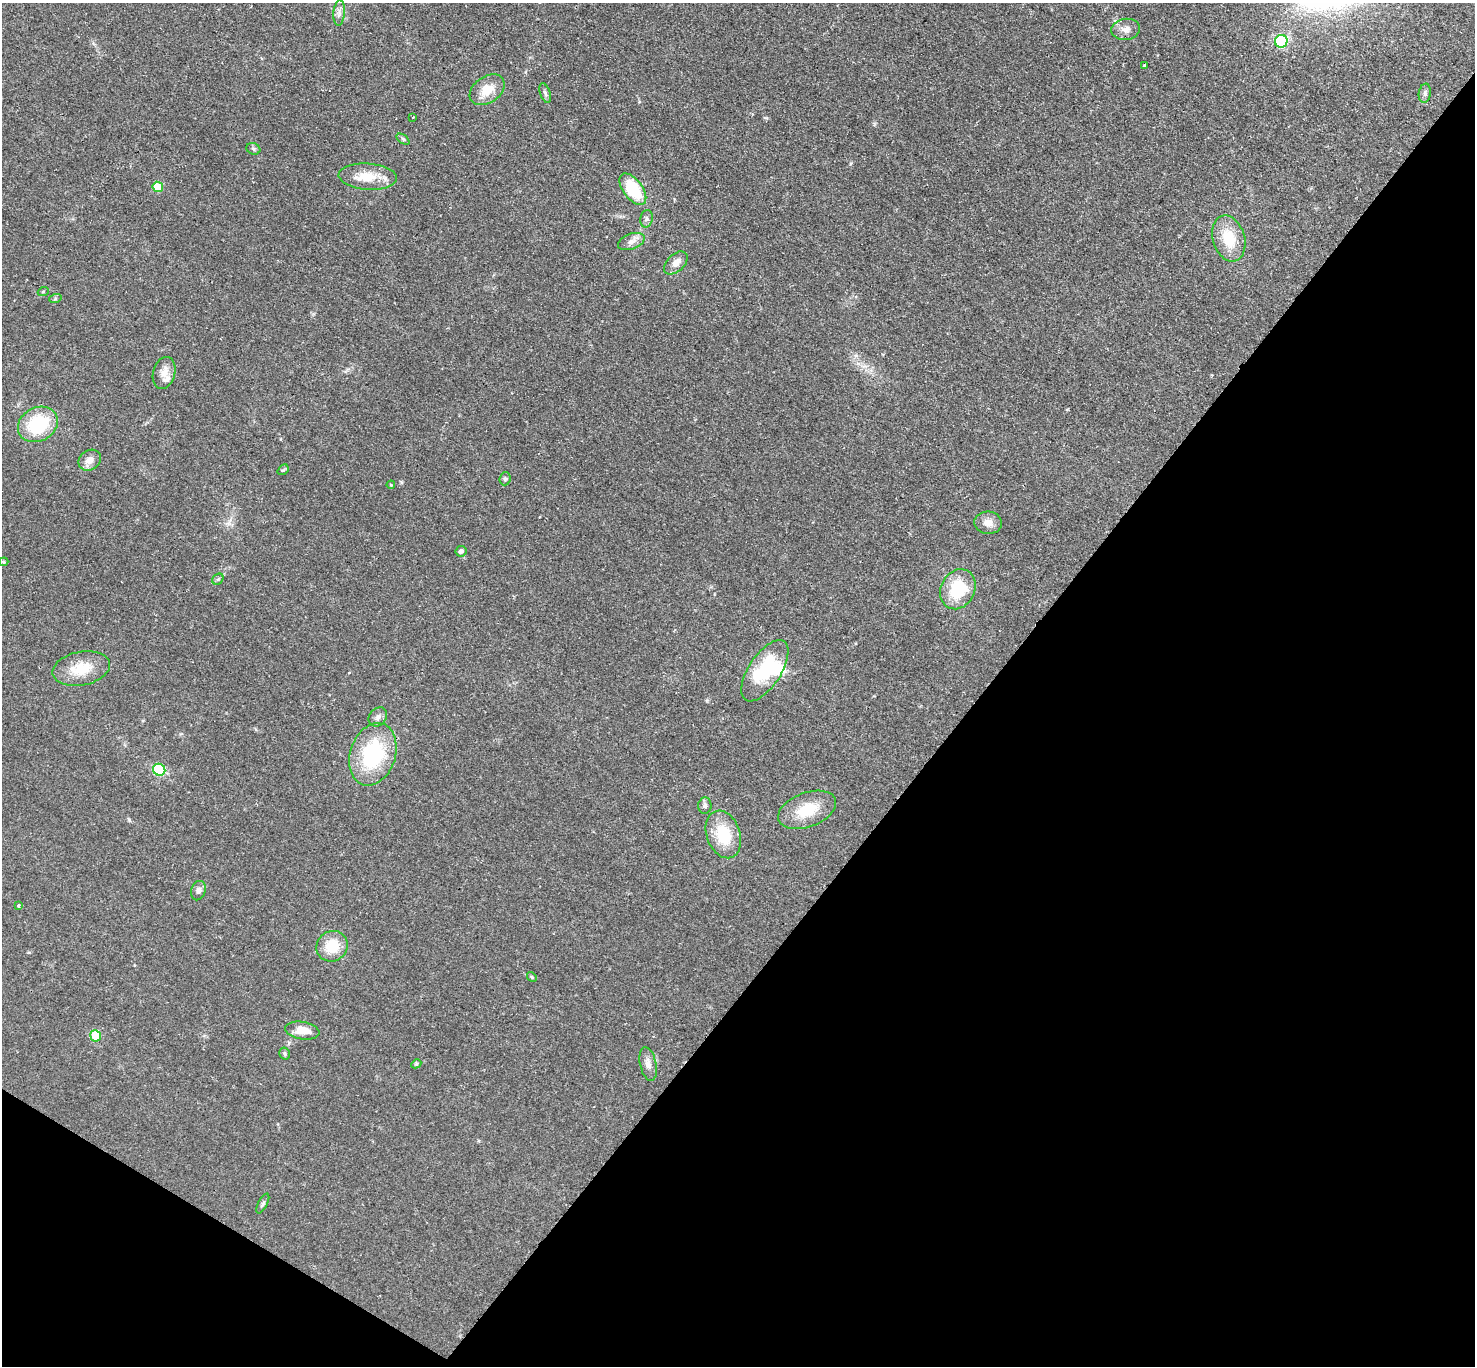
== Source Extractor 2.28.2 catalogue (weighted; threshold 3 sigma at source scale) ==
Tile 15 of 4 x 4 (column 3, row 4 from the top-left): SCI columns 2952-4424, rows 297-1660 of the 5896 x 5902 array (HDU 1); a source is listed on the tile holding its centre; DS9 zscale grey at full resolution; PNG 1477 x 1368 px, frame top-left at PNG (2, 3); each listed source drawn as its Kron ellipse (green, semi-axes under 4 px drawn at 4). Shown black and unused: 36% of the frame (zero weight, under 2 of 3 exposures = <1% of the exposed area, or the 3 px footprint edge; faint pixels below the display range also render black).
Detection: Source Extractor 2.28.2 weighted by HDU 2 'WHT'; one run over the whole footprint, this tile lists its part. Background 0.0585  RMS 0.0048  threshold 0.0215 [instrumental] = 3 sigma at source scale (4.5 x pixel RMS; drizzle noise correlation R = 1.50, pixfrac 1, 0.05/0.05 arcsec/px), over >= 5 px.
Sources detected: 51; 1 inside a brighter object's white glare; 1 cosmic-ray / hot-pixel residue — neither listed nor drawn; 1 inside a brighter listed object's ellipse — not listed separately; the other 48 listed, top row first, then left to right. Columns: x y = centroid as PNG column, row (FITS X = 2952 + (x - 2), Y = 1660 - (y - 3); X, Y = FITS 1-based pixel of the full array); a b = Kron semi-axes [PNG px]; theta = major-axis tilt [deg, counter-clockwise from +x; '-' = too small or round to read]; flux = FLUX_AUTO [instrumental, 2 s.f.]
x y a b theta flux
339 13 13 5 85 2.1
1126 29 14 10 8 3.6
1281 41 6 6 - 62
1145 66 4 3 - 3.2
487 90 19 13 35 8.7
545 93 10 5 -71 1.2
1425 93 9 6 82 1.4
413 117 3 2 - 0.34
403 139 7 3 -36 0.7
253 149 7 5 -22 1
368 177 29 13 -4 11
158 187 5 5 - 16
633 189 18 9 -54 24
646 219 9 6 78 1.3
1229 238 23 16 -73 15
631 241 14 7 20 3.1
676 263 14 8 43 4
43 292 5 3 - 0.51
55 299 6 4 19 0.75
164 373 16 11 74 4.6
38 424 21 17 28 29
90 460 12 10 34 3.7
283 470 6 4 39 0.69
505 479 6 5 - 0.9
391 485 4 3 - 0.42
988 523 14 11 -6 4.2
461 551 5 5 - 1.5
4 562 5 4 - 0.54
218 579 6 5 - 0.79
958 589 21 17 63 24
81 669 29 16 11 14
765 671 35 16 56 32
378 717 10 8 49 2.1
373 754 32 22 72 42
159 770 6 6 - 28
705 805 8 6 84 1.4
807 810 30 17 20 16
723 834 24 16 -70 19
198 891 10 7 72 1.8
18 906 3 3 - 1.2
332 946 16 15 - 13
532 977 5 4 - 0.52
302 1031 17 8 -9 7.1
96 1036 5 5 - 21
285 1054 6 5 - 0.8
416 1064 5 4 - 0.68
648 1064 17 8 -78 3.2
263 1204 11 4 62 1.1
Unlisted compact peaks at least as high as the median listed source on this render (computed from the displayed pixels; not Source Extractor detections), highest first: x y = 129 820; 401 482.